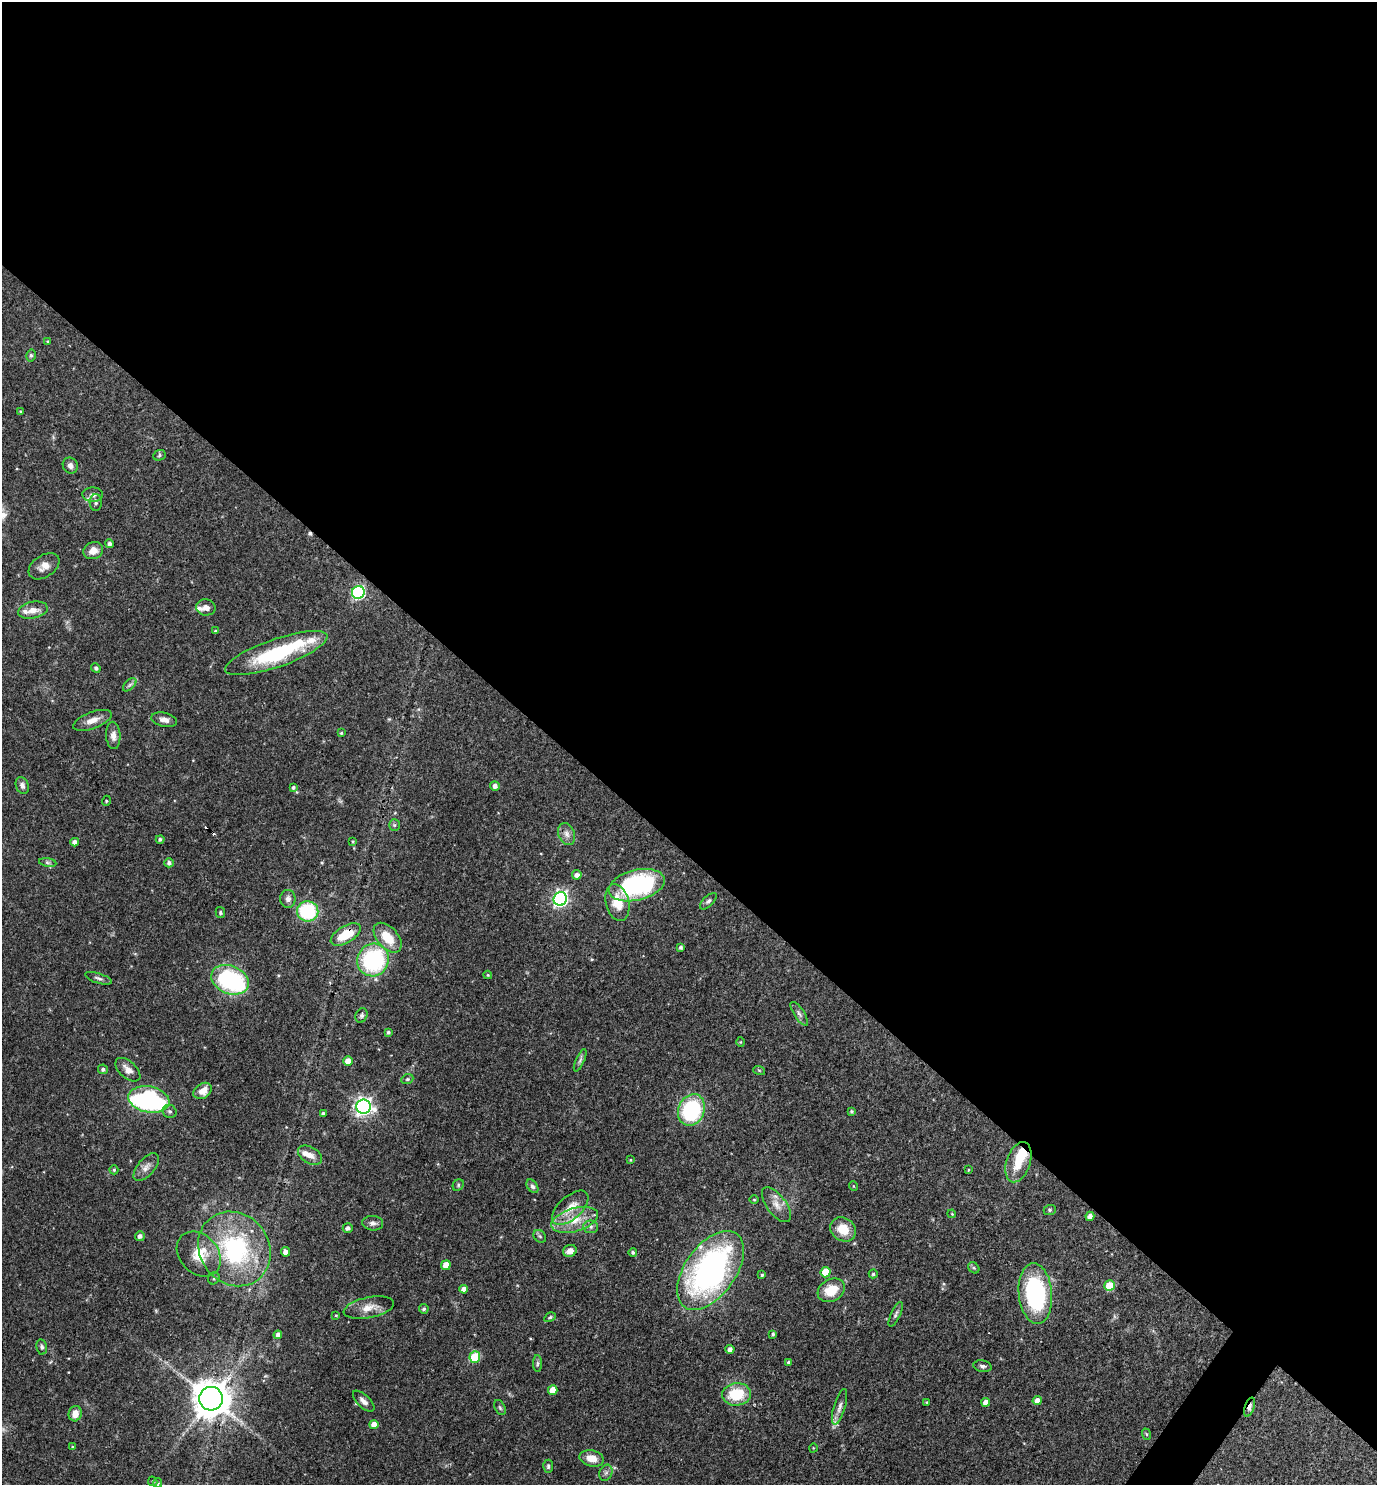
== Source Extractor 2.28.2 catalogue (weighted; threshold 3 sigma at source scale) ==
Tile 3 of 4 x 4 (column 3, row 1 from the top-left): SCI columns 2897-4271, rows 4449-5931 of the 5935 x 5931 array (HDU 1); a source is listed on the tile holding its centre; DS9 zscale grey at full resolution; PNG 1379 x 1487 px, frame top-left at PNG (2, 2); each listed source drawn as its Kron ellipse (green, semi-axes under 4 px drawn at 4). Shown black and unused: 58% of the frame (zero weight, under 3 of 4 exposures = <1% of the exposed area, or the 3 px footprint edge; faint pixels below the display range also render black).
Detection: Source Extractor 2.28.2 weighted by HDU 2 'WHT'; one run over the whole footprint, this tile lists its part. Background 0.055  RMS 0.0032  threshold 0.0145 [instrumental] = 3 sigma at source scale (4.5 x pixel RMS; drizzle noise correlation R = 1.50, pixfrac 1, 0.05/0.05 arcsec/px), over >= 5 px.
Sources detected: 148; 1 too faint to see at this stretch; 2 inside a brighter object's white glare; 3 cosmic-ray / hot-pixel residue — neither listed nor drawn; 7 inside a brighter listed object's ellipse — not listed separately; the other 135 listed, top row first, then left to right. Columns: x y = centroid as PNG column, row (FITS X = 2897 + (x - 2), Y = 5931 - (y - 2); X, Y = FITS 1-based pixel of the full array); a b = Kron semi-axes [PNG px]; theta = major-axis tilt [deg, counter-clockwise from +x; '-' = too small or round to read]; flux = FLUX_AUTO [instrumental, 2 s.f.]
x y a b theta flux
48 341 4 3 - 0.31
31 355 6 5 - 0.57
20 411 4 3 - 0.33
159 455 6 5 - 0.55
70 466 8 7 - 1.4
93 495 10 7 0 1.4
96 502 8 6 90 0.91
109 543 4 4 - 0.98
93 551 10 8 23 2.8
44 566 17 11 34 2.9
358 592 6 6 - 51
206 607 9 8 - 1.8
33 610 15 8 11 3.1
215 631 4 3 - 0.34
276 653 54 14 19 29
96 668 5 4 - 0.72
130 685 8 5 45 0.86
92 720 20 8 20 3.1
164 720 13 7 -12 1.6
341 733 3 3 - 0.35
113 735 14 7 -87 2
22 785 9 6 -68 1.2
495 786 5 4 - 1.3
293 787 4 4 - 0.59
106 801 5 3 - 0.32
394 825 5 5 - 0.5
567 834 11 8 -66 1.8
160 839 4 4 - 0.74
353 841 3 2 - 0.33
75 842 4 4 - 1.4
48 862 8 4 -9 0.71
169 863 5 4 - 0.94
577 875 5 4 - 1.4
637 885 28 15 14 46
288 899 9 7 89 1.4
560 899 7 6 - 93
708 901 10 5 44 0.83
617 903 19 11 -76 7
308 911 11 10 - 22
220 913 5 4 - 0.45
346 934 17 8 31 8.8
388 938 17 10 -48 7.6
680 947 4 3 - 0.56
373 960 16 15 - 35
488 975 4 4 - 0.3
98 978 14 5 -17 1
230 980 19 14 -22 37
799 1014 14 5 -57 1.1
361 1015 7 6 - 0.8
388 1032 3 3 - 0.55
740 1042 5 3 - 0.28
580 1060 12 4 65 0.92
348 1061 5 4 - 2.5
103 1069 5 4 - 0.79
128 1070 15 8 -42 2.6
759 1070 6 3 -19 0.34
407 1079 6 4 21 0.51
203 1091 10 7 34 3.3
149 1099 21 13 -10 68
363 1107 7 7 - 130
691 1110 16 13 69 31
170 1111 7 6 - 0.9
851 1111 4 4 - 0.43
323 1113 3 3 - 0.55
310 1155 13 8 -30 2.5
630 1160 4 3 - 0.31
1018 1162 21 12 71 8
146 1167 17 8 50 2.1
114 1170 4 4 - 0.43
968 1170 4 2 - 0.25
458 1185 6 5 - 0.52
532 1186 7 5 -55 0.91
853 1186 5 3 - 0.24
754 1200 5 3 - 0.28
776 1205 20 9 -54 3.3
570 1208 22 11 42 5.1
1050 1210 6 5 - 0.47
952 1214 4 3 - 0.27
1090 1216 4 4 - 1.7
575 1220 24 11 16 7
373 1223 10 7 -6 1.4
591 1227 7 6 - 0.91
348 1228 5 4 - 1.1
843 1229 14 11 -36 5.8
140 1236 5 5 - 1.1
540 1236 7 5 -45 0.61
234 1249 39 34 -51 46
570 1251 7 6 - 2.3
285 1252 5 4 - 2
633 1252 4 3 - 0.53
199 1254 25 19 -47 8.3
446 1265 5 5 - 4
974 1268 6 5 - 0.5
711 1270 45 25 54 95
826 1272 5 5 - 7.6
873 1274 4 4 - 0.54
762 1275 3 3 - 0.49
214 1278 6 5 - 0.67
1109 1286 5 5 - 11
464 1289 4 4 - 1.7
831 1290 14 11 29 7.4
1035 1293 30 16 -85 39
369 1308 25 10 12 4.3
424 1309 5 4 - 0.62
896 1314 13 4 66 0.85
336 1315 3 3 - 0.27
550 1317 6 4 31 0.45
773 1334 4 3 - 0.55
278 1335 4 4 - 1.3
42 1347 7 5 -78 0.72
730 1349 4 4 - 1.6
475 1357 6 5 - 15
789 1362 4 4 - 0.71
537 1364 8 4 89 0.64
982 1366 9 6 -11 0.88
553 1390 5 5 - 3.8
737 1394 14 11 4 12
211 1399 12 12 - 670
364 1401 13 6 -44 1.8
1037 1401 4 4 - 2.4
926 1402 3 3 - 0.29
986 1402 4 4 - 2.5
840 1407 18 5 73 1.8
1250 1407 10 5 72 1.5
500 1408 8 5 -63 0.59
75 1414 8 6 74 3
374 1424 4 4 - 2.5
1146 1434 6 3 -70 0.37
72 1447 4 3 - 0.31
813 1448 4 3 - 0.24
592 1458 12 8 -13 3.8
548 1466 6 5 - 0.64
606 1473 8 6 68 0.93
153 1481 5 4 - 0.41
158 1483 5 4 - 0.39
Overlapping masked pixels (flux is a lower limit): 2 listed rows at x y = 346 934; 1250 1407